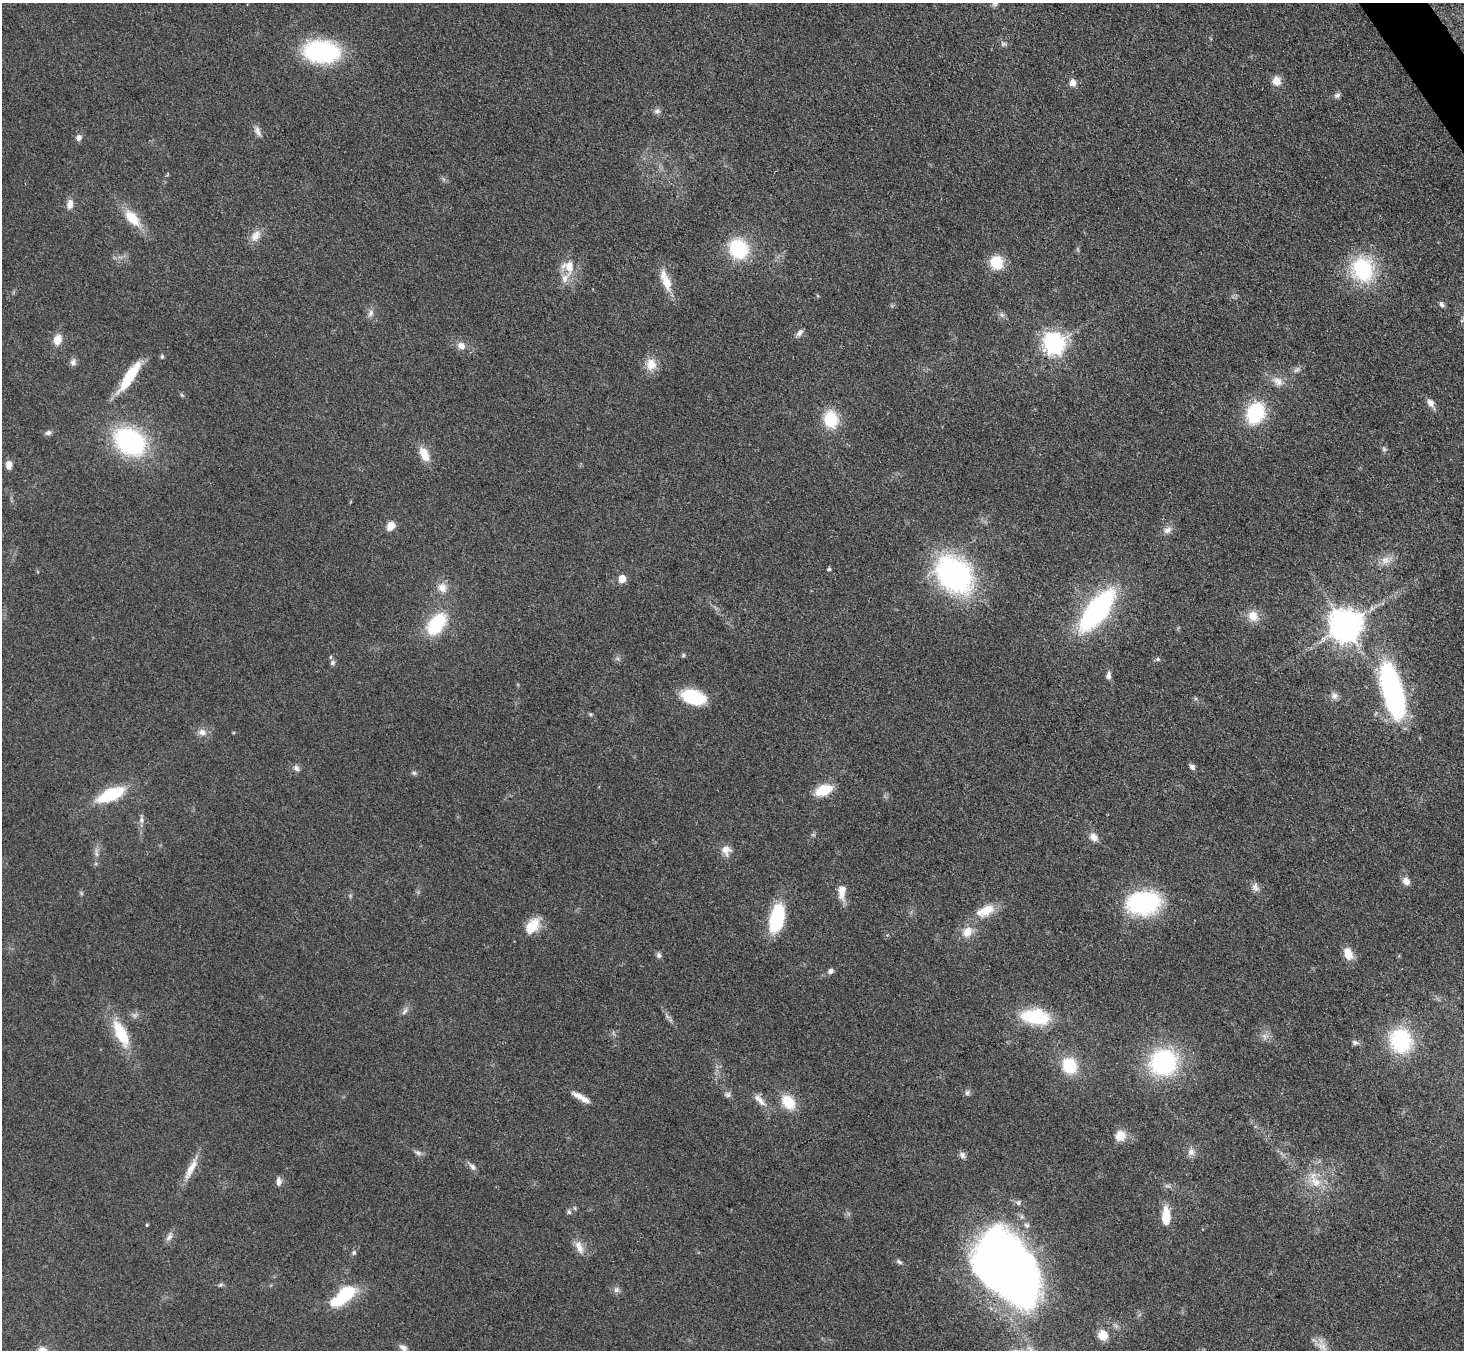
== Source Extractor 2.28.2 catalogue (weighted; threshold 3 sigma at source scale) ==
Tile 10 of 4 x 4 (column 2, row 3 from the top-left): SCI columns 1464-2925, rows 1645-2992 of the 5852 x 5845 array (HDU 1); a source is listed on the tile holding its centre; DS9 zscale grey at full resolution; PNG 1466 x 1352 px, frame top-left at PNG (2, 3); no overlay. Shown black and unused: <1% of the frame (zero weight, under 3 of 4 exposures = <1% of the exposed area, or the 3 px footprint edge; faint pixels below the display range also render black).
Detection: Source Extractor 2.28.2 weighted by HDU 2 'WHT'; one run over the whole footprint, this tile lists its part. Background 0.0759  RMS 0.0066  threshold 0.0299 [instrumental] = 3 sigma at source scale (4.5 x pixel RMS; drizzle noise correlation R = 1.50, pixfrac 1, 0.05/0.05 arcsec/px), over >= 5 px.
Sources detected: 119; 1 too faint to see at this stretch — not listed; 5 inside a brighter listed object's ellipse — not listed separately; the other 113 listed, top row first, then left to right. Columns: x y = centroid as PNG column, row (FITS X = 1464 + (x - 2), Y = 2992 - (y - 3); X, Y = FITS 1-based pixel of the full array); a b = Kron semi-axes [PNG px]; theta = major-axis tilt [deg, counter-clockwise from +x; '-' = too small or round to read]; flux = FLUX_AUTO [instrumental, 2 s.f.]
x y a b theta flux
321 52 27 16 -5 110
1277 81 11 10 - 6.2
1073 83 8 7 - 4.5
1337 95 8 6 17 1.9
657 111 9 7 10 2.3
257 131 15 7 -62 3.3
79 138 8 6 64 2.7
70 204 13 8 79 4.6
132 218 22 11 -47 16
255 236 16 11 55 6.2
738 249 16 14 -58 51
996 262 13 11 -60 20
569 266 19 17 -75 12
1362 270 19 17 -73 68
667 283 20 11 -72 11
1442 304 7 5 -58 1.9
371 313 11 7 66 2.9
1002 315 7 4 -18 1.4
800 333 11 6 52 2.4
57 339 12 9 69 7.4
1053 344 8 7 - 420
461 346 10 9 - 4.6
162 356 6 4 -71 1
73 362 10 7 78 2.5
651 364 16 13 86 9.2
1296 370 10 5 27 2
130 376 38 11 55 24
1278 381 15 11 -33 6.2
182 395 6 4 -70 0.85
1431 403 12 8 -54 3.6
1255 413 16 13 68 56
831 419 19 15 -76 23
48 433 8 6 17 2
130 441 36 26 -32 90
424 454 18 10 -63 9.7
9 465 10 7 82 4.2
391 526 10 8 51 6.3
1167 530 12 8 28 3.8
1385 560 13 11 3 6.1
829 569 4 4 - 1.3
954 574 35 26 -42 170
622 579 5 5 - 13
442 588 15 12 -53 6.7
1097 610 34 14 52 160
1253 616 14 12 -42 8.8
436 624 25 14 54 39
1345 626 9 9 - 1400
683 655 6 5 - 0.99
1158 659 6 5 - 1.3
332 663 8 7 - 1.8
1108 676 9 6 85 2.7
1393 692 58 19 -75 140
1334 696 10 9 - 2.9
693 697 22 13 -16 39
590 714 6 4 -44 0.88
202 732 11 9 -21 4.2
1192 767 8 6 -47 2.2
296 768 9 7 -43 2.5
414 773 6 6 - 1.2
824 790 13 8 21 25
111 795 19 8 23 52
141 820 10 6 84 2.4
1094 837 11 9 -43 4.9
726 850 11 10 - 6.4
96 853 15 4 -86 2.8
1406 881 9 7 -49 4.8
1255 887 13 7 -74 3.4
842 891 18 8 88 8.6
81 893 6 4 -48 0.97
1143 903 37 25 5 72
985 911 27 13 24 13
777 919 29 14 76 43
532 926 21 13 51 13
967 932 14 11 55 8.7
1348 954 14 9 -69 9.4
659 955 7 6 - 2
831 971 7 6 - 2.4
405 1011 12 5 56 2.3
1035 1017 24 12 -8 52
121 1033 30 12 -64 29
1264 1036 10 6 -61 2.8
1400 1041 21 18 -81 60
1355 1042 9 6 -13 1.9
1163 1062 21 20 - 100
1069 1066 16 14 -65 27
967 1093 7 6 - 1.9
728 1094 9 7 -21 2.1
583 1099 20 7 -24 5.1
760 1100 22 8 -45 6
788 1102 15 11 -50 19
1120 1136 12 11 - 8.5
417 1152 11 6 -27 2.3
1191 1152 11 9 -55 3.7
962 1155 9 7 -52 2.4
472 1167 11 6 -46 2.7
191 1168 37 8 63 9.9
279 1181 12 6 89 3
1315 1182 19 13 -48 12
575 1208 6 4 -71 0.83
569 1212 7 5 -73 1.4
1166 1216 21 9 -89 15
147 1225 4 4 - 0.84
169 1237 13 7 61 3.2
579 1247 20 9 -66 6.4
354 1252 6 6 - 1.3
899 1262 8 5 -30 1.6
1007 1266 68 43 -53 580
221 1285 7 4 19 1.2
616 1290 8 8 - 2.3
343 1296 29 12 39 37
1103 1335 9 8 - 12
1322 1346 22 9 -34 6.7
403 1348 10 7 -28 2.8
Overlapping masked pixels (flux is a lower limit): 1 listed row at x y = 1393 692